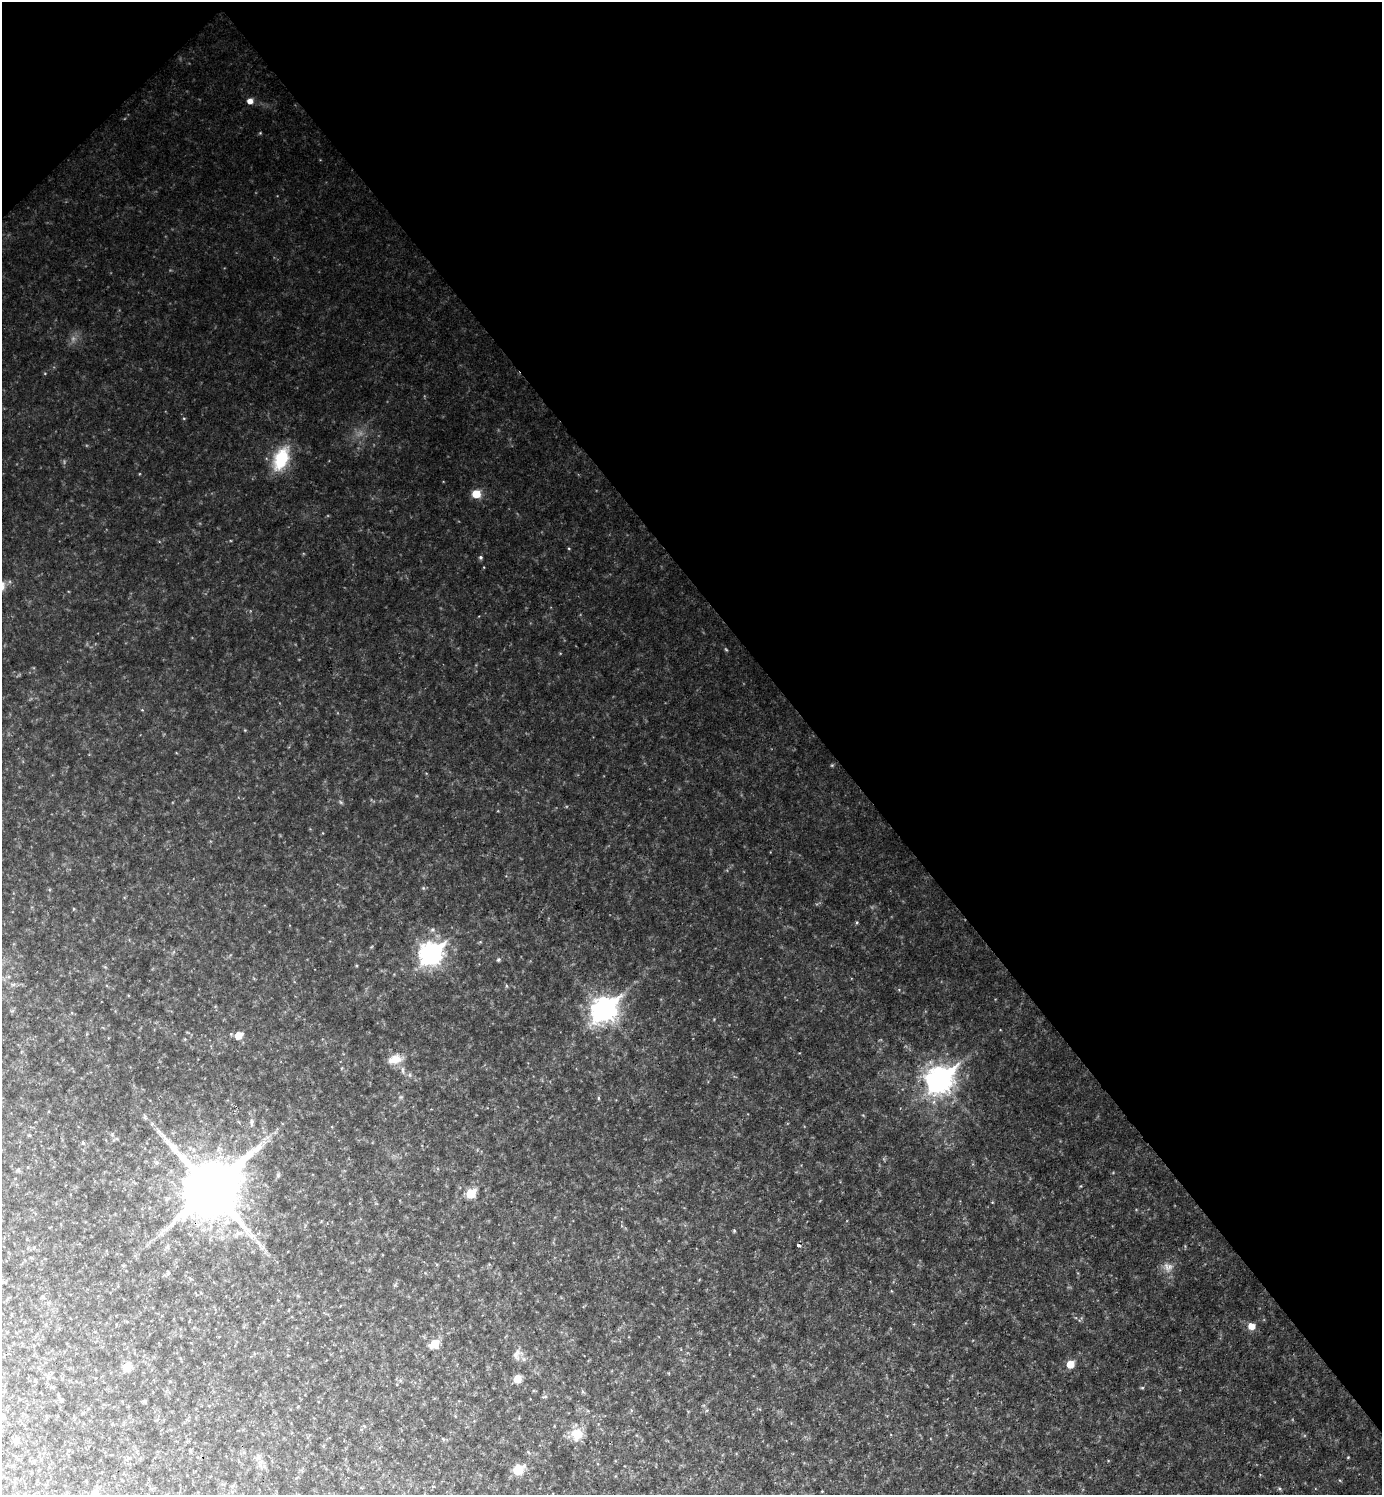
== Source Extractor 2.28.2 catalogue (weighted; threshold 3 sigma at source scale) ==
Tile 3 of 4 x 4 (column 3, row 1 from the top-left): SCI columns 2916-4295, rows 4483-5975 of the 5973 x 5975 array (HDU 1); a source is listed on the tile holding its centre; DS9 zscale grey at full resolution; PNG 1384 x 1497 px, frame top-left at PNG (2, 2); no overlay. Shown black and unused: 42% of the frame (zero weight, under 2 of 3 exposures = <1% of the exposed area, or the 3 px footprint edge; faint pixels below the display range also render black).
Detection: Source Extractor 2.28.2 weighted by HDU 2 'WHT'; one run over the whole footprint, this tile lists its part. Background 0.0392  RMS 0.0076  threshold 0.0341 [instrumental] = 3 sigma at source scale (4.5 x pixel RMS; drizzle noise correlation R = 1.50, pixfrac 1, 0.05/0.05 arcsec/px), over >= 5 px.
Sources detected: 103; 8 too faint to see at this stretch — not listed; the other 95 listed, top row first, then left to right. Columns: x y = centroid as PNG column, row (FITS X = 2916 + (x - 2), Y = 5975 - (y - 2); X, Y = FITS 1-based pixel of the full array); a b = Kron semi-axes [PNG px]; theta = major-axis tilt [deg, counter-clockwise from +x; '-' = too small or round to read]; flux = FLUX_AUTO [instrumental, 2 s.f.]
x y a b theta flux
250 101 6 6 - 5.9
260 133 5 3 - 0.77
184 418 5 3 - 0.77
281 459 29 16 67 38
476 494 6 6 - 21
569 548 5 3 - 0.76
480 557 5 5 - 1.7
560 653 5 3 - 0.63
142 710 5 4 - 0.85
245 730 4 4 - 0.74
832 765 5 5 - 1
341 802 8 5 -28 1.6
323 833 5 3 - 0.62
423 888 6 5 - 1.2
74 909 5 4 - 0.86
857 922 5 4 - 1.1
432 930 7 7 - 2.5
480 942 5 4 - 0.88
371 947 5 4 - 0.8
431 954 10 9 - 510
498 960 5 5 - 1.7
105 967 6 4 -43 0.98
13 984 10 4 0 2.2
506 986 6 4 -88 0.96
899 990 6 4 -19 1
604 1010 11 9 40 730
12 1011 6 4 1 1.1
238 1035 7 5 30 12
185 1039 5 4 - 0.86
395 1059 19 11 15 12
342 1068 5 3 - 0.72
403 1070 12 4 -84 2.7
735 1077 6 3 -19 0.89
940 1080 12 10 42 830
401 1097 7 5 20 1.4
598 1098 5 4 - 0.98
863 1115 5 4 - 0.72
145 1117 9 4 -72 1.3
251 1122 15 7 -89 4.1
112 1134 5 4 - 1.1
29 1135 5 4 - 0.87
115 1139 11 3 25 1.2
83 1143 7 4 -64 1.1
18 1170 7 5 75 1.5
278 1175 8 5 80 1.7
1081 1186 5 3 - 0.75
211 1188 19 17 45 6900
471 1193 6 6 - 34
992 1202 4 3 - 0.61
734 1231 5 4 - 1
239 1233 19 7 20 7
258 1243 15 7 -50 6.4
799 1245 4 3 - 3.8
123 1265 5 3 - 0.75
1168 1267 16 14 -44 8.6
168 1273 7 5 87 1.4
1078 1273 6 4 -71 0.83
395 1284 9 3 45 1.2
891 1291 5 3 - 0.69
43 1297 6 5 - 1.4
288 1310 5 3 - 0.65
1080 1319 11 3 55 1.4
1252 1326 6 6 - 10
434 1344 6 6 - 26
517 1354 16 12 60 6.3
1070 1364 6 6 - 16
127 1367 9 8 - 11
46 1375 13 5 -34 3.1
517 1379 7 7 - 9.6
35 1380 5 5 - 1
400 1380 7 4 -18 1.4
1142 1388 5 4 - 1
583 1392 7 4 -72 1.2
544 1397 7 4 4 1.4
61 1399 6 5 - 1.4
144 1401 6 5 - 1.1
707 1410 6 4 90 1.3
588 1411 5 3 - 0.85
3 1415 9 5 -44 1.8
455 1416 5 3 - 0.74
364 1426 6 4 -44 0.86
576 1434 18 16 38 16
443 1439 6 5 - 1.3
16 1441 7 6 - 4.1
69 1450 5 3 - 0.77
16 1457 7 4 -47 1
258 1457 14 7 81 4.1
1348 1457 4 3 - 0.81
518 1470 9 7 36 26
296 1478 6 3 19 0.84
1340 1480 6 4 -30 0.95
433 1486 4 3 - 1.1
1280 1489 6 5 - 1.4
822 1491 3 2 - 0.53
95 1493 9 6 83 9.1
Overlapping masked pixels (flux is a lower limit): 2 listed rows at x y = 211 1188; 799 1245
Isophote crosses this tile's border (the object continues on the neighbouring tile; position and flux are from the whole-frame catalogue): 2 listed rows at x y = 3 1415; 95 1493
Unlisted compact peaks at least as high as the median listed source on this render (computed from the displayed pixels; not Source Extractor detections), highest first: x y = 139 474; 566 806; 1108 1461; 357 966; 230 540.